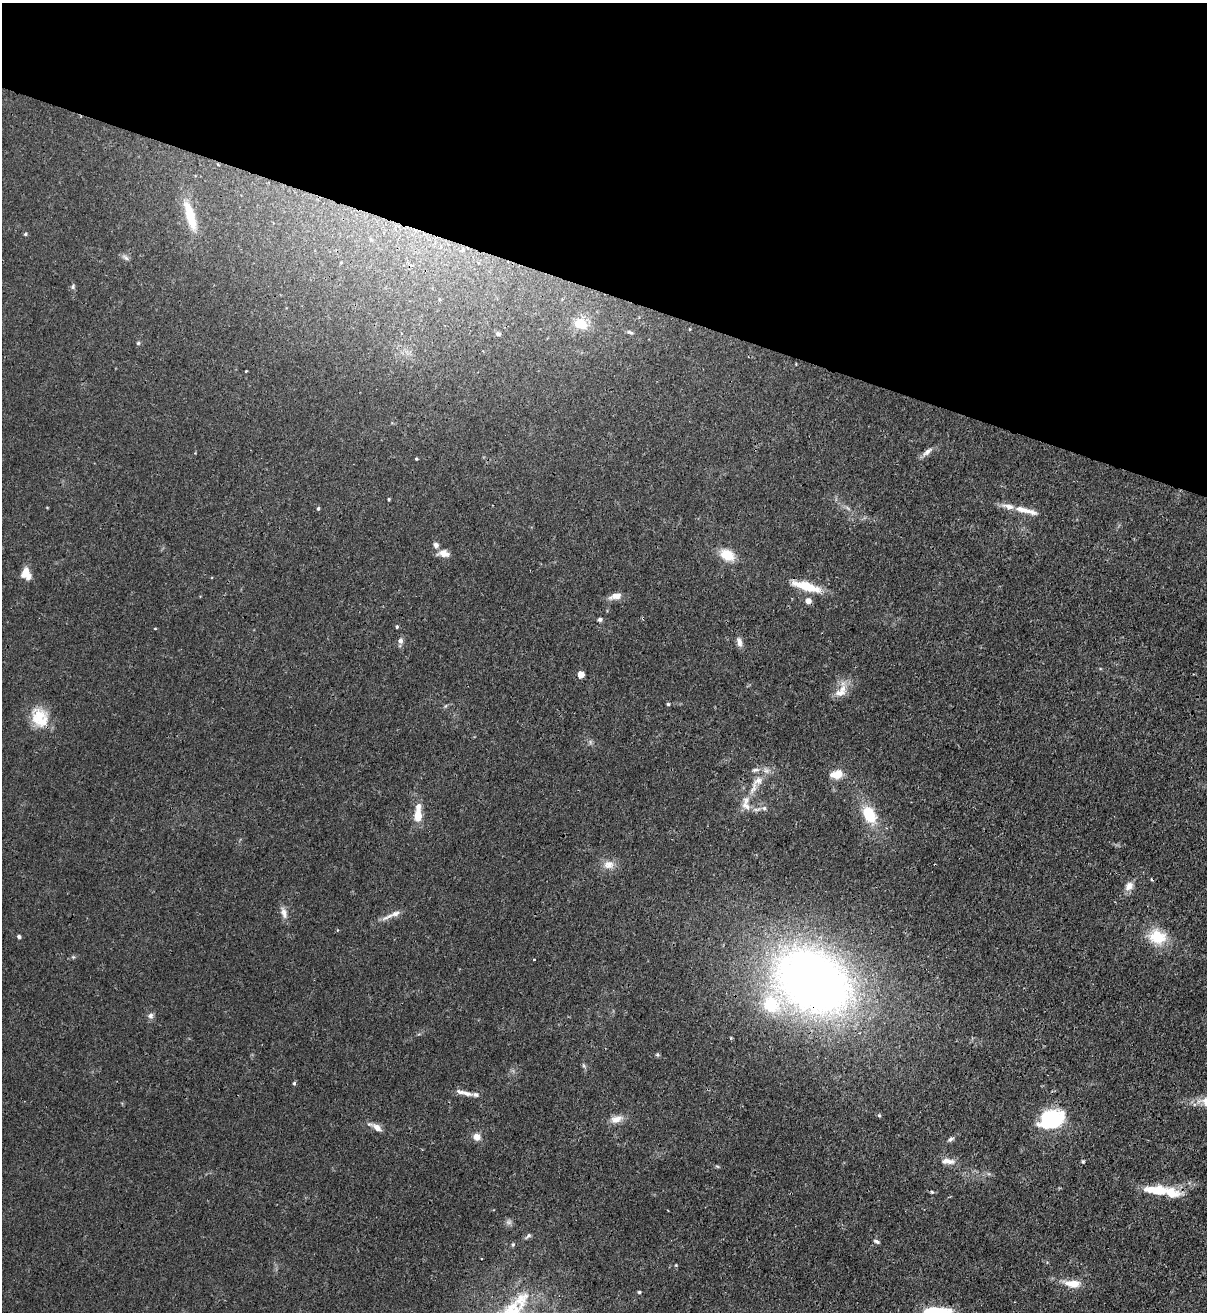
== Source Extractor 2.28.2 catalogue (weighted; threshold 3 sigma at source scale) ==
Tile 2 of 4 x 4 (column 2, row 1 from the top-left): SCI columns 1551-2755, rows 3963-5272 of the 5386 x 5315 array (HDU 1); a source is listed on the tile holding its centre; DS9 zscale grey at full resolution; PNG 1209 x 1314 px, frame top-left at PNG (2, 3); no overlay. Shown black and unused: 22% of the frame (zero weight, under 3 of 4 exposures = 7% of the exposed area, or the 3 px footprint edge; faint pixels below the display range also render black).
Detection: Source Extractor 2.28.2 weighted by HDU 2 'WHT'; one run over the whole footprint, this tile lists its part. Background 0.0226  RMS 0.0029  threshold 0.013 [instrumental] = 3 sigma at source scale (4.5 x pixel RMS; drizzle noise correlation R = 1.50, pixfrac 1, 0.05/0.05 arcsec/px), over >= 5 px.
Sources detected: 74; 1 cosmic-ray / hot-pixel residue — not listed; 9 inside a brighter listed object's ellipse — not listed separately; the other 64 listed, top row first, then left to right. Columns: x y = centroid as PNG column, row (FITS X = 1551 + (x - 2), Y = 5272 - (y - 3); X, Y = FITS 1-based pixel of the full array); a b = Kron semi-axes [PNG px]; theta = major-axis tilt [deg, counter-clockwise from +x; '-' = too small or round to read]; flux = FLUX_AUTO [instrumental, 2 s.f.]
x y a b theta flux
190 216 31 9 -74 10
25 234 5 4 - 0.42
125 257 12 4 -40 0.81
73 286 7 6 - 0.61
580 324 19 13 -24 5.7
630 332 10 5 -19 0.75
498 334 6 5 - 0.74
138 343 5 5 - 0.41
246 371 3 3 - 0.21
927 452 17 6 41 1.5
416 459 4 3 - 0.31
389 499 4 3 - 0.29
318 508 5 4 - 0.37
1025 510 36 7 -15 3.9
444 553 14 9 -18 2.2
727 555 14 10 -28 6.6
26 574 13 10 -65 3.7
807 586 31 8 -16 8.7
615 596 16 7 15 2.3
808 601 5 4 - 3
600 619 5 5 - 0.66
397 627 4 3 - 0.32
400 641 8 7 - 1.1
739 642 12 6 -77 1.5
581 674 5 4 - 4.8
841 691 23 12 50 3.9
668 704 4 4 - 0.36
445 706 6 4 70 0.35
40 718 26 20 -64 8.6
755 770 11 5 7 1
766 771 8 5 0 0.92
837 774 12 8 10 4.4
753 788 17 7 77 2.4
746 804 23 11 -85 3.5
764 808 6 6 - 0.69
869 815 18 12 -61 9.4
418 817 13 8 89 4.4
608 865 14 11 5 2.8
1129 886 12 9 46 2.2
284 913 17 7 -72 1.8
388 917 21 5 27 2
19 937 4 4 - 0.61
1157 937 22 17 -18 8.9
534 960 3 2 - 0.23
813 981 71 52 -30 230
151 1016 8 7 - 1
657 1055 6 4 18 0.38
294 1083 3 3 - 0.92
467 1094 15 6 -11 1.4
616 1119 17 9 14 2.6
1052 1120 16 11 5 47
377 1127 13 8 -38 2
477 1137 8 7 - 2
950 1139 9 4 34 0.7
948 1161 19 8 -5 2.2
1083 1161 5 4 - 0.35
717 1166 6 4 -19 0.35
1156 1190 37 11 -5 8.9
932 1192 5 4 - 0.34
528 1236 10 5 40 0.72
876 1241 7 4 -25 0.62
1072 1283 21 9 -6 4.4
639 1292 4 4 - 0.35
938 1311 34 10 -2 9
Overlapping masked pixels (flux is a lower limit): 3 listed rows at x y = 808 601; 813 981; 1156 1190
Isophote crosses this tile's border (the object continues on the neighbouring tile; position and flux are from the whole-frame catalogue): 1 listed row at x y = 938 1311